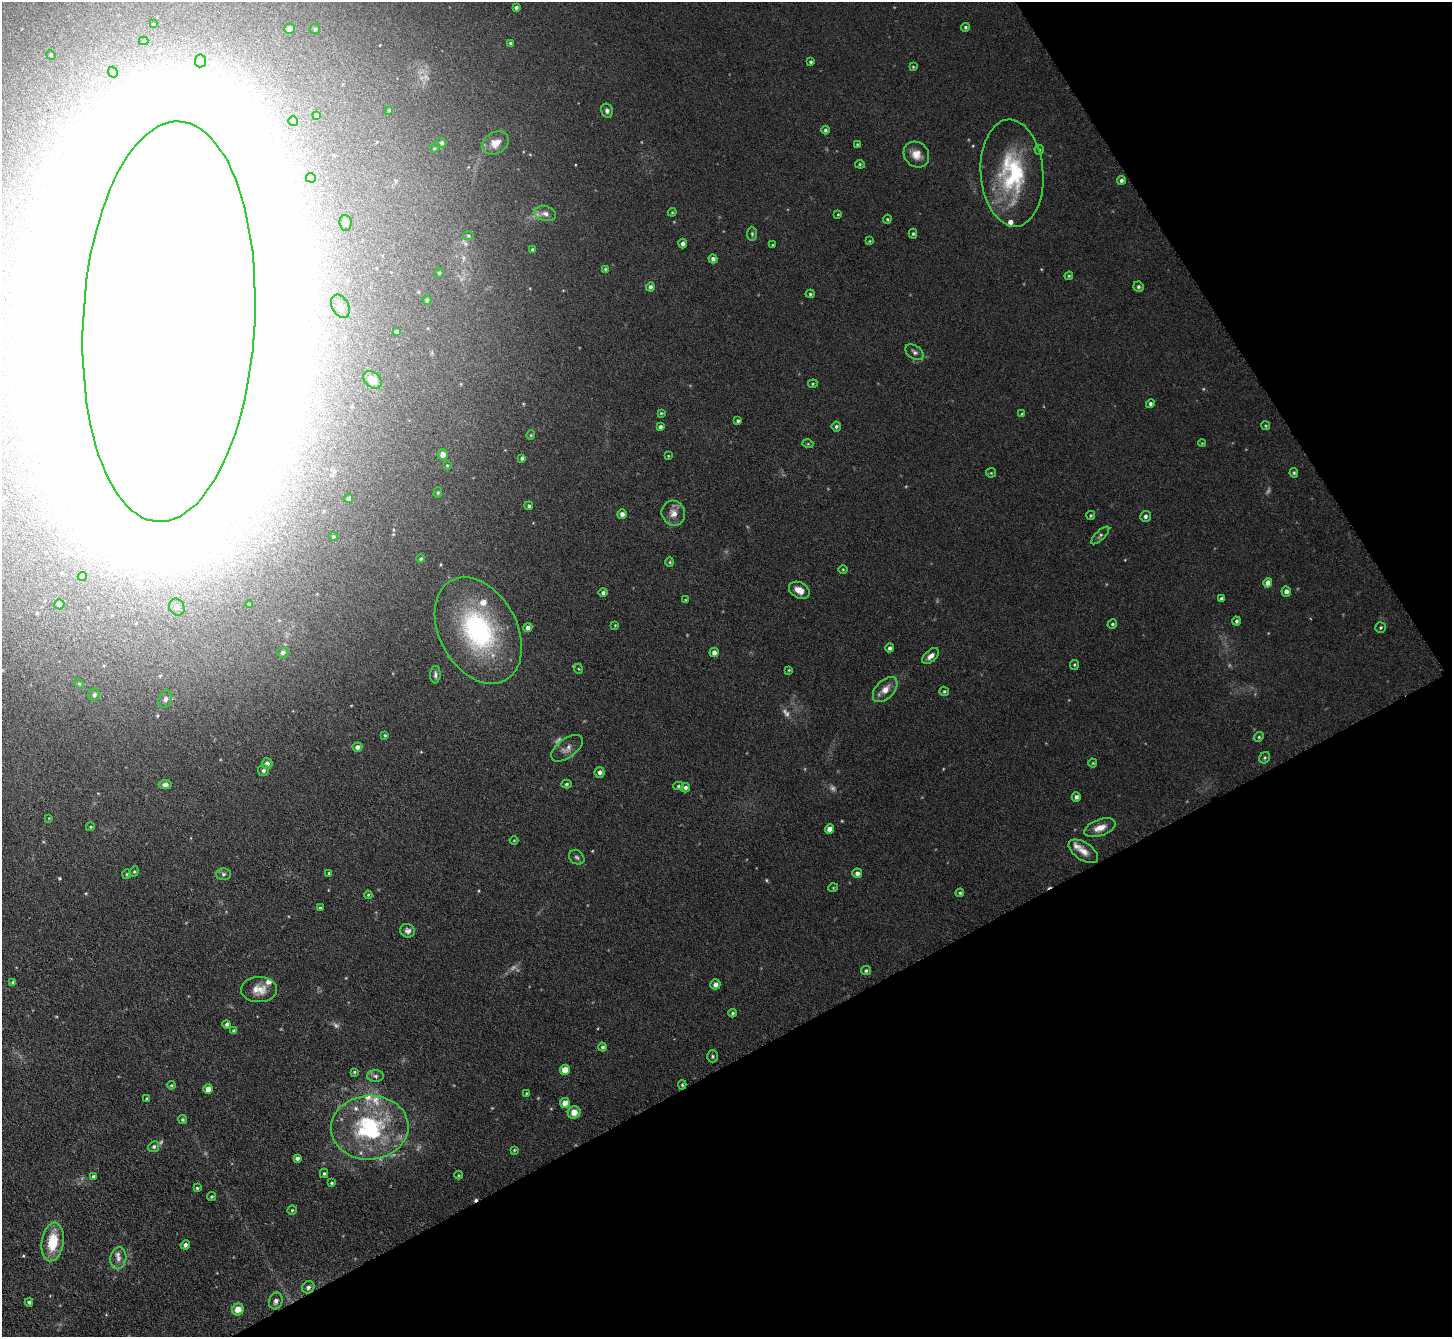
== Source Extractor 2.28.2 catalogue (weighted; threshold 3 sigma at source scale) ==
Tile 12 of 4 x 4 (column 4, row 3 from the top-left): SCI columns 4357-5806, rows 1497-2831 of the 5811 x 5802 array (HDU 1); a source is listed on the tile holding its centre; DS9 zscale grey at full resolution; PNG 1454 x 1339 px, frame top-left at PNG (2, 2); each listed source drawn as its Kron ellipse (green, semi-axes under 4 px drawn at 4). Shown black and unused: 29% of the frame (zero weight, under 3 of 6 exposures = <1% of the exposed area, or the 3 px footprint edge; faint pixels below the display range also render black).
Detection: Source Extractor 2.28.2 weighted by HDU 2 'WHT'; one run over the whole footprint, this tile lists its part. Background 0.0513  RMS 0.0047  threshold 0.0191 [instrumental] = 3 sigma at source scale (4.09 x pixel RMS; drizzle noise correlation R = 1.36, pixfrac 0.8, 0.05/0.05 arcsec/px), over >= 5 px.
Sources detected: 212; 13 too faint to see at this stretch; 12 inside a brighter object's white glare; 1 cosmic-ray / hot-pixel residue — neither listed nor drawn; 7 inside a brighter listed object's ellipse — not listed separately; the other 179 listed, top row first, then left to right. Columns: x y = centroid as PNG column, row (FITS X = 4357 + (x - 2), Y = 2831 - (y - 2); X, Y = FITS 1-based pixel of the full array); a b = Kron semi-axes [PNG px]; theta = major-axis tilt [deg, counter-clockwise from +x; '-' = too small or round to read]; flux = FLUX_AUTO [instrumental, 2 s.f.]
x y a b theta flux
516 7 4 3 - 0.96
153 24 4 3 - 0.3
965 27 4 4 - 0.73
289 29 5 5 - 3
315 29 5 5 - 1
143 41 5 4 - 0.75
511 43 4 4 - 0.88
51 55 5 4 - 0.49
201 61 6 5 - 1.1
811 62 4 3 - 0.63
913 67 4 3 - 0.39
113 72 5 4 - 1.3
389 110 4 3 - 0.42
607 111 7 5 -76 1.2
316 115 4 4 - 0.68
293 121 5 5 - 1.9
825 130 4 4 - 0.87
442 143 5 4 - 0.87
495 143 14 10 29 4.9
857 144 4 4 - 0.39
434 148 4 3 - 0.47
1039 150 5 4 - 0.68
916 154 14 12 -46 4.7
860 164 5 4 - 0.53
1012 173 53 31 -85 45
311 178 5 5 - 1.4
1121 180 4 4 - 1.1
672 212 4 4 - 0.45
545 214 11 7 -14 2.2
838 214 3 3 - 0.38
887 219 4 3 - 0.5
345 223 8 6 -85 1.2
752 234 7 5 -89 0.8
913 234 5 4 - 0.62
468 235 5 3 - 0.52
869 241 4 4 - 0.43
683 243 5 4 - 1.3
772 245 4 2 - 0.33
532 250 4 4 - 0.82
713 259 4 4 - 1.5
605 269 4 4 - 0.51
439 273 5 4 - 0.6
1069 276 4 4 - 0.46
650 287 4 4 - 1.3
1138 287 5 5 - 0.94
810 294 4 4 - 0.63
427 300 4 4 - 1
340 306 12 8 -61 2.6
169 322 200 86 87 11000
396 331 3 3 - 0.98
915 352 10 6 -34 1.5
372 380 10 7 -43 2.7
813 384 5 4 - 0.55
1150 403 4 4 - 0.92
661 413 3 3 - 0.5
1022 414 4 4 - 0.6
738 421 4 4 - 0.73
836 426 5 4 - 0.96
1266 426 4 3 - 0.42
660 427 4 3 - 1.2
531 435 4 4 - 0.5
1202 443 4 4 - 0.37
808 444 5 3 - 0.45
443 454 5 5 - 2.6
668 456 3 2 - 0.32
522 458 4 3 - 0.96
447 465 4 4 - 0.41
991 473 5 5 - 0.49
1294 473 5 4 - 0.62
438 492 5 4 - 0.58
349 499 4 4 - 0.92
529 506 4 4 - 0.84
673 513 13 11 -65 4
622 514 5 4 - 1.8
1091 516 4 3 - 0.53
1145 516 5 5 - 1.2
1100 535 12 4 44 1
333 537 4 4 - 0.66
421 559 4 4 - 0.64
670 562 5 4 - 0.49
843 569 4 3 - 0.39
82 576 4 4 - 1.5
1268 583 5 4 - 3.4
799 590 11 7 -29 4.1
1286 591 5 4 - 1.9
603 593 4 4 - 1.1
1221 598 4 3 - 0.94
685 600 4 3 - 0.41
59 604 5 5 - 2.9
249 604 4 4 - 0.54
177 607 8 7 - 1.7
1236 621 4 4 - 0.89
1112 624 5 4 - 0.67
615 625 4 4 - 0.36
528 627 4 4 - 2
1381 627 5 5 - 0.62
478 631 57 39 -61 71
890 648 4 3 - 1.1
283 652 6 5 - 1.6
714 652 5 4 - 2
931 656 10 5 43 2.5
1074 665 5 4 - 0.53
579 669 5 3 - 0.38
789 670 4 3 - 0.38
435 675 8 5 86 1.1
79 684 5 4 - 0.56
885 689 15 9 46 4.1
944 691 5 4 - 0.64
94 695 6 6 - 1.3
165 699 8 6 71 1.9
385 735 4 3 - 0.5
1259 737 5 4 - 0.62
357 747 5 4 - 1.7
567 748 18 9 36 3.2
1265 758 6 5 - 0.66
267 763 5 5 - 2
1093 763 4 4 - 0.45
263 770 5 5 - 1.2
600 772 5 5 - 1.4
165 784 6 4 4 1.5
567 784 5 4 - 0.76
678 786 5 4 - 0.64
685 788 5 4 - 1.3
1076 797 5 4 - 1.5
49 818 3 3 - 0.3
91 827 4 3 - 0.49
1100 828 16 8 20 4.6
830 829 5 4 - 3
514 840 4 3 - 0.32
1083 851 17 8 -34 3.8
577 857 8 6 -36 1.1
134 871 5 4 - 0.56
329 873 4 3 - 0.66
857 873 5 5 - 1.7
127 874 5 4 - 0.52
224 874 7 5 0 1.1
833 888 5 3 - 0.37
960 893 4 4 - 0.65
368 895 4 4 - 0.46
320 908 4 3 - 0.6
408 931 7 6 - 1.6
866 971 5 4 - 0.84
13 982 4 4 - 0.77
715 984 5 5 - 2.2
259 990 18 12 0 5.6
732 1013 4 4 - 0.71
227 1024 4 4 - 0.95
234 1031 4 4 - 1.3
602 1047 4 4 - 0.93
713 1056 6 5 - 0.73
565 1070 5 5 - 4.8
354 1072 4 3 - 0.5
375 1076 8 5 -2 1.2
171 1085 4 3 - 0.49
682 1085 4 4 - 0.6
208 1089 5 5 - 4.7
526 1093 4 2 - 0.32
147 1099 3 3 - 0.52
565 1103 5 5 - 3.8
574 1112 6 6 - 4.2
183 1119 4 4 - 0.7
370 1128 39 32 3 53
154 1147 5 5 - 1
514 1150 4 3 - 0.48
297 1158 4 4 - 1.4
324 1173 4 4 - 0.57
459 1175 4 4 - 0.43
93 1176 4 3 - 0.86
331 1183 4 4 - 0.55
197 1188 4 4 - 0.64
211 1197 4 4 - 0.56
292 1210 4 4 - 0.56
53 1242 19 11 82 14
185 1245 5 4 - 1.4
118 1258 11 8 80 2.7
308 1287 6 5 - 1.5
276 1301 8 6 72 1.8
29 1302 4 3 - 0.95
238 1309 6 5 - 5.2
Isophote crosses this tile's border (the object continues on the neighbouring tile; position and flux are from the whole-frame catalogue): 1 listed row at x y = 169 322